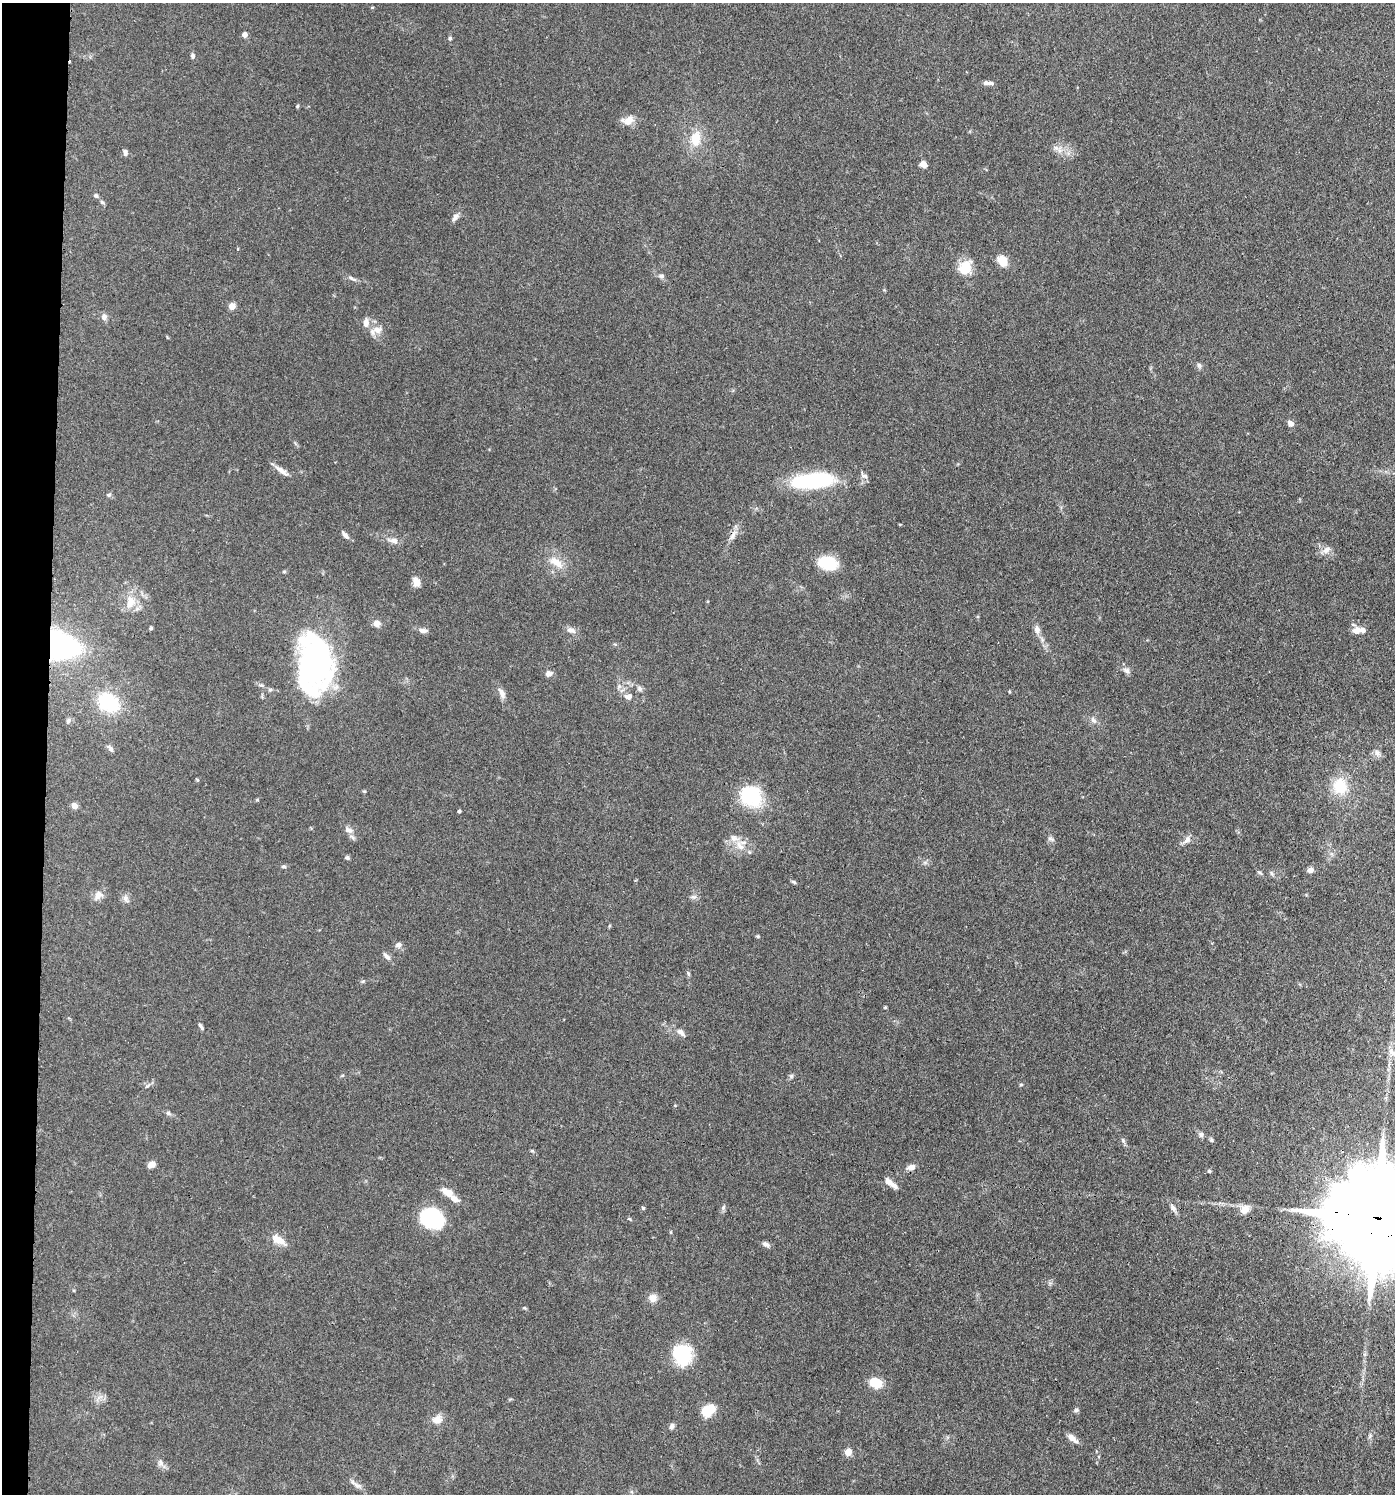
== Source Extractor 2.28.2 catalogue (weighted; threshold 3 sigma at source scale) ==
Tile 4 of 3 x 3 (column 1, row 2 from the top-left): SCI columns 287-1679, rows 1567-3058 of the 4645 x 4619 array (HDU 1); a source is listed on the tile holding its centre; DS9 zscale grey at full resolution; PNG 1397 x 1496 px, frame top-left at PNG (2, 3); no overlay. Shown black and unused: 3% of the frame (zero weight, under 3 of 4 exposures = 9% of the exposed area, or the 3 px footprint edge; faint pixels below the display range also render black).
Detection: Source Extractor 2.28.2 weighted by HDU 2 'WHT'; one run over the whole footprint, this tile lists its part. Background 0.153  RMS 0.0055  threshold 0.025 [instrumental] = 3 sigma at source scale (4.5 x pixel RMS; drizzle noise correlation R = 1.50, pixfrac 1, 0.05/0.05 arcsec/px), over >= 5 px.
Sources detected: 122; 3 inside a brighter object's white glare — not listed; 6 inside a brighter listed object's ellipse — not listed separately; the other 113 listed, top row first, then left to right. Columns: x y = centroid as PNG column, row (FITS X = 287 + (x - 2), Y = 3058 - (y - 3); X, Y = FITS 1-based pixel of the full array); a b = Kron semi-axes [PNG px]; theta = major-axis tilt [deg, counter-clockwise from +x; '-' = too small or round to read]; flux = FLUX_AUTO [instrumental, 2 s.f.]
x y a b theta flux
244 35 4 4 - 4.5
450 38 6 5 - 0.89
193 56 7 5 -85 1.4
988 83 13 4 -3 2.2
297 106 5 4 - 0.66
628 120 16 11 17 5.2
695 139 18 11 87 12
1056 148 10 6 -19 2.5
125 153 8 5 -80 1.4
923 164 8 7 - 3
96 196 6 5 - 0.95
102 202 6 5 - 0.95
455 217 12 6 54 2.3
1002 261 8 6 -48 13
965 266 15 14 - 11
661 276 7 6 - 1.5
352 279 14 4 -26 1.8
232 306 5 4 - 11
104 317 8 7 - 2.2
366 323 12 7 89 3.4
377 330 13 9 4 4.7
1199 365 8 5 -63 1.2
1290 424 7 6 - 2.5
281 471 20 6 -35 3.9
864 476 10 5 -25 1.6
813 481 47 16 6 51
109 495 7 5 0 1
345 535 13 5 -47 2.1
733 535 17 6 54 3.2
394 541 11 8 -6 3
1326 550 11 8 38 3.1
556 562 20 10 -35 7.7
828 563 20 13 -13 18
284 571 6 4 0 0.66
416 582 10 8 -68 4.5
130 602 19 12 78 8.8
377 623 8 7 - 3.4
151 628 5 4 - 0.71
1037 629 11 8 -83 2.8
571 630 12 7 -17 2.7
423 631 12 6 -6 2.3
1356 631 11 9 4 3.7
57 645 22 14 -14 210
1126 670 10 6 -32 2.1
549 673 10 7 14 1.9
307 686 77 44 -88 68
639 689 8 6 -48 1.5
502 693 14 7 -66 3.1
629 697 7 6 - 3.3
108 703 22 17 -31 35
1093 720 9 6 -28 1.8
68 721 8 5 79 1.2
110 748 11 6 -48 1.8
1377 753 10 8 -62 2.4
197 780 5 4 - 0.58
1340 786 21 18 -82 16
364 791 5 4 - 0.62
751 796 27 23 -30 28
74 806 7 6 - 3.3
459 811 4 3 - 0.76
349 830 13 7 -17 3
1050 839 9 5 -30 1.4
1187 840 15 7 48 2.7
740 846 16 8 -52 5.1
347 858 6 5 - 1.1
283 866 6 5 - 1
1310 870 7 5 10 2.7
1260 872 7 3 -19 0.72
1271 873 7 4 -71 0.9
794 882 8 4 -26 0.87
98 895 14 9 59 4.2
694 897 9 4 8 1.3
126 899 11 7 -58 2.3
758 936 5 4 - 0.68
398 945 9 7 13 2.1
387 956 12 6 -48 2.3
688 973 6 4 -72 0.81
201 1026 10 4 -56 1.4
681 1032 11 6 -38 2.9
1393 1053 21 7 -38 4.2
791 1076 6 6 - 0.98
1021 1084 5 3 - 0.58
168 1113 7 6 - 1.3
1201 1135 7 7 - 1.5
1123 1140 8 5 -64 1.2
1211 1140 5 5 - 0.83
151 1165 9 6 32 3.5
911 1167 11 7 14 2.9
1209 1171 5 4 - 0.71
888 1181 11 7 -47 3.2
447 1192 15 8 -25 5.7
723 1207 7 5 69 1.3
643 1208 5 5 - 0.76
1173 1208 12 5 -59 2.3
1244 1209 11 10 - 5.8
1376 1217 52 21 -8 23000
431 1218 24 19 -12 38
630 1219 6 3 -70 0.58
278 1240 18 8 -31 7.2
766 1244 10 6 -31 1.9
653 1298 10 10 - 4
524 1308 5 4 - 0.62
682 1354 19 16 -82 35
875 1383 11 8 -21 13
708 1410 15 10 33 13
1076 1410 7 5 5 1.1
437 1419 13 11 22 4.6
672 1426 7 6 - 1.7
1370 1436 7 4 71 1
1072 1438 13 6 -40 4
848 1452 5 4 - 13
160 1463 9 7 -63 2.1
357 1485 14 7 -31 2.6
Overlapping masked pixels (flux is a lower limit): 3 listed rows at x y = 733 535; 57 645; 1376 1217
Isophote crosses this tile's border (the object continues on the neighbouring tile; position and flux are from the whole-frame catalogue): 2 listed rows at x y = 1393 1053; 1376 1217